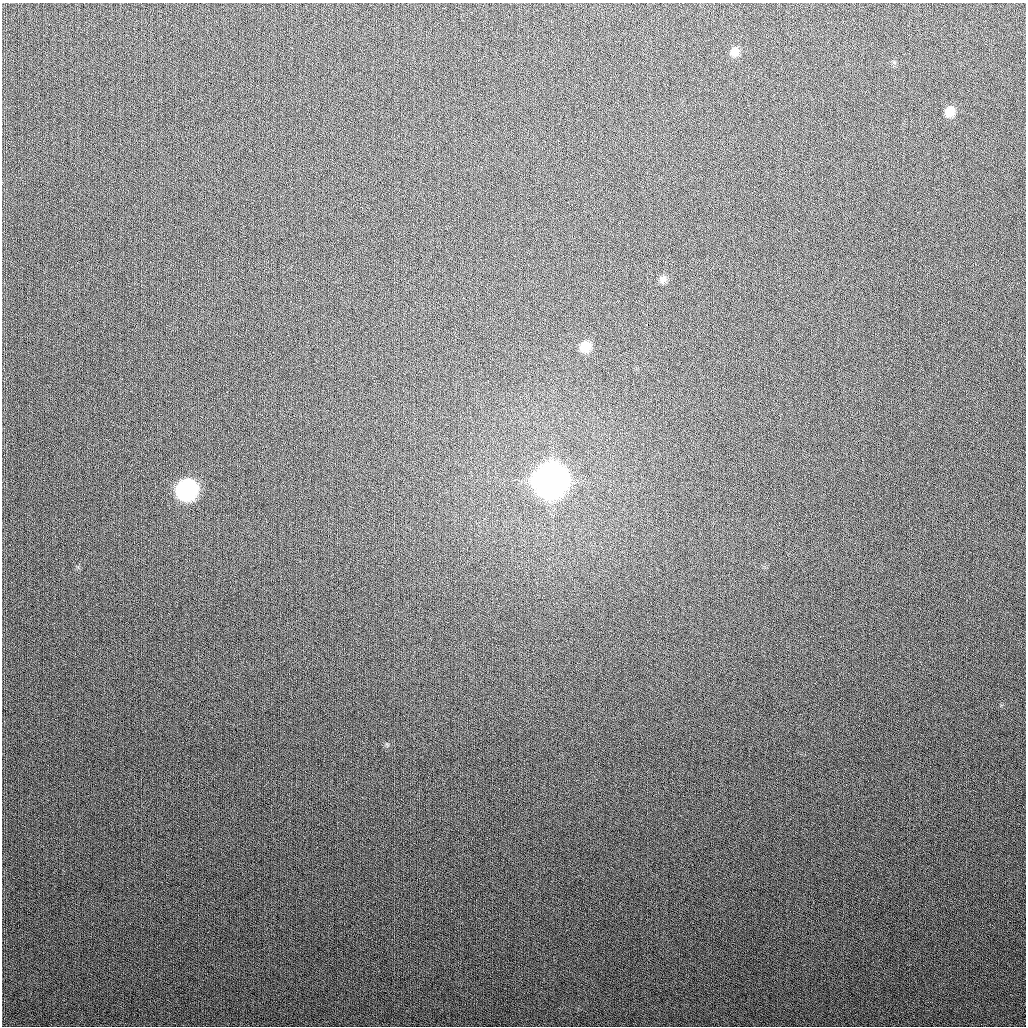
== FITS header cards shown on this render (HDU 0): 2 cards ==
NAXIS1  =                 1024
NAXIS2  =                 1024

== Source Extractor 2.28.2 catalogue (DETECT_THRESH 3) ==
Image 1024 x 1024 px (HDU 0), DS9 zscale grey, 1 PNG px = 1 image px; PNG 1028 x 1028 px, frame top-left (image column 1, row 1024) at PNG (2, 3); no overlay
Background 285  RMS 11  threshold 34.2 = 3 sigma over >= 5 px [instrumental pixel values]
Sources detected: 7; all 7 listed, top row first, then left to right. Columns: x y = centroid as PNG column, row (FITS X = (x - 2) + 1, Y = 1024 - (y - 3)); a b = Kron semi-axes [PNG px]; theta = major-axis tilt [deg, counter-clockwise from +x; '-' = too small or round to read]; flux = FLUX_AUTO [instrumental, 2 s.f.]
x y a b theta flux
735 52 11 10 - 6.7e+03
950 112 10 9 - 1.1e+04
663 279 10 8 79 4.0e+03
647 324 3 3 - 1.6e+03
585 347 11 9 55 1.3e+04
550 481 14 13 - 1.9e+06
186 490 12 11 - 2.1e+05